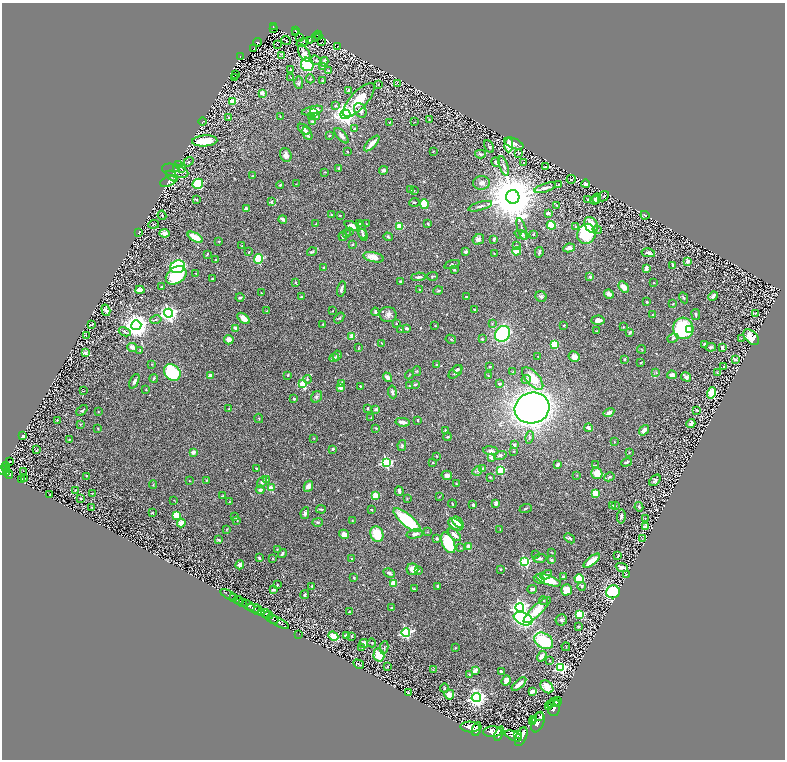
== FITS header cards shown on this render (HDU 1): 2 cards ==
NAXIS1  =                 1566
NAXIS2  =                 1515

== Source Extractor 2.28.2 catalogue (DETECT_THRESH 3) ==
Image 1566 x 1515 px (HDU 1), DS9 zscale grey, zoomed out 1/2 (1 PNG px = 2 x 2 image px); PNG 787 x 762 px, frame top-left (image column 2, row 1514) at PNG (2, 3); each listed source drawn as its Kron ellipse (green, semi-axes under 4 px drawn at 4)
Background 0.893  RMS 0.019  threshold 0.0579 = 3 sigma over >= 5 px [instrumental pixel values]
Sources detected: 706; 61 cannot appear on this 1/2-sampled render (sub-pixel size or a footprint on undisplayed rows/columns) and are neither listed nor drawn; of the other 645, the 500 brightest by FLUX_AUTO listed and drawn (145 fainter detections omitted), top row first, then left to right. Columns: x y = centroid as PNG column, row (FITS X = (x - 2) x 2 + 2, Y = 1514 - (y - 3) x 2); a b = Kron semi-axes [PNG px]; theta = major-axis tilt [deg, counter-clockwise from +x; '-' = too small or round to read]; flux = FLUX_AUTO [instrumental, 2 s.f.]
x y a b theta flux
273 27 4 2 - 150
274 28 2 1 - 39
295 31 4 2 - 150
296 32 2 1 - 37
318 35 4 2 - 160
316 37 2 1 - 22
318 37 2 1 - 33
300 38 2 1 - 3.6
286 40 5 1 - 1.8
309 40 3 1 - 1.7
258 42 4 2 - 150
302 42 6 2 19 2.7
322 42 2 1 - 3
277 45 2 1 - 27
338 46 2 1 - 2
254 49 2 1 - 1.7
304 53 9 5 -62 31
282 56 3 2 - 2.5
241 57 4 2 - 200
316 60 6 4 -18 9
324 62 5 3 - 4.5
307 64 7 6 - 290
323 66 3 2 - 3.2
291 69 2 2 - 4
328 70 3 2 - 2.3
236 75 2 1 - 3.1
234 77 2 1 - 2.1
291 77 3 1 - 2
310 79 4 3 - 4.9
322 80 3 3 - 2.9
299 83 6 3 -88 5.3
378 84 2 2 - 4.3
398 84 4 1 - 1.7
348 90 3 2 - 4.8
262 93 2 2 - 76
359 100 21 8 48 89
233 101 3 3 - 160
335 106 3 3 - 2.4
312 110 11 3 13 47
360 110 8 6 -59 16
313 113 3 3 - 23
345 114 5 4 - 2900
280 116 3 2 - 2.2
311 117 3 3 - 2.7
317 117 4 3 - 4.7
229 118 2 2 - 3.3
429 120 2 2 - 1.9
312 121 4 3 - 5.1
202 122 4 2 - 2.2
390 122 3 2 - 2.1
414 122 3 2 - 1.7
304 129 7 4 -35 18
354 129 3 3 - 4.4
307 133 7 4 -61 16
329 136 3 3 - 2.6
341 136 9 4 -50 14
205 141 12 5 3 96
372 143 10 3 46 39
514 144 10 5 -22 25
509 145 7 4 87 120
489 146 7 3 -62 4.6
347 151 2 2 - 3.5
433 151 3 2 - 1.9
519 153 2 1 - 1.7
480 154 5 4 - 6.1
286 155 7 5 -71 20
189 162 5 2 - 2.9
496 162 5 3 - 6.4
524 162 2 2 - 2.1
178 165 4 2 - 3.2
504 166 10 3 -72 9.2
546 167 2 2 - 28
176 168 3 3 - 2.6
339 168 3 3 - 6.2
181 169 3 2 - 2.3
384 170 4 4 - 10
175 171 13 6 -16 19
325 172 4 2 - 2.5
172 176 7 4 -39 7.2
252 176 3 2 - 1.8
571 179 5 2 - 2.2
169 181 9 5 26 22
481 183 8 6 2 19
198 184 6 5 - 200
296 184 3 2 - 1.7
558 184 3 2 - 2.3
586 184 4 3 - 8.9
280 185 4 3 - 5.9
545 188 11 3 19 12
411 190 3 2 - 3.9
414 190 3 2 - 1.7
604 196 6 4 42 5.1
513 197 7 6 - 27000
597 198 5 4 - 27
196 199 3 2 - 4.2
588 199 3 2 - 1.9
594 200 4 4 - 14
271 202 4 4 - 5.2
414 202 5 2 - 4.8
424 204 5 4 - 150
557 205 2 2 - 4.5
480 206 12 3 16 10
246 209 3 3 - 15
548 213 4 3 - 12
162 215 4 3 - 4.3
331 215 3 3 - 2.6
340 215 3 2 - 3.4
645 215 4 3 - 4.3
283 219 4 2 - 15
154 224 5 2 - 2.5
316 224 3 2 - 2.7
360 224 3 3 - 2.7
366 224 3 2 - 2
428 224 3 2 - 4.3
551 225 4 4 - 65
591 225 8 6 -58 66
352 226 8 4 -23 23
399 226 2 2 - 90
576 227 3 2 - 2.1
522 229 11 3 -73 12
362 230 9 3 -76 7.2
597 230 5 3 - 4.6
349 231 3 2 - 2.6
139 232 3 2 - 10
164 233 5 3 - 30
347 234 4 3 - 3.6
534 234 3 2 - 2.6
586 234 10 9 - 280
363 235 6 3 -68 5.5
521 235 7 4 -23 7.5
525 235 4 3 - 5.1
343 236 4 4 - 8.4
195 237 8 3 -31 71
388 237 5 3 - 3.8
478 239 6 5 - 15
494 239 3 3 - 8.6
218 241 3 2 - 2.6
353 244 2 2 - 5.8
517 245 3 3 - 3.3
242 246 3 3 - 2.7
569 248 6 4 10 16
517 251 4 4 - 47
249 252 3 2 - 2.3
312 252 5 3 - 4.3
466 252 3 2 - 12
539 252 5 2 - 6
494 253 3 2 - 1.9
648 253 7 3 -11 12
207 254 4 2 - 3.4
374 257 10 5 -12 39
258 259 5 4 - 180
216 260 3 3 - 4
688 261 4 3 - 16
452 264 8 3 16 5.7
673 265 4 2 - 11
178 267 7 6 - 640
323 267 2 2 - 6.8
646 268 4 3 - 19
454 270 3 2 - 4.7
196 273 3 2 - 3.1
176 275 11 8 34 180
432 276 5 3 - 4
419 277 7 2 4 10
590 277 2 2 - 17
212 279 3 2 - 3.6
295 282 4 3 - 3.7
401 282 4 3 - 7.4
654 283 2 2 - 2
161 287 3 2 - 1.8
624 287 6 4 -58 29
341 289 7 3 75 11
140 290 4 2 - 33
420 290 3 2 - 3.9
438 291 5 3 - 4.8
261 293 4 2 - 2.7
609 294 5 4 - 18
541 296 6 5 - 7.4
713 296 5 3 - 17
240 297 4 3 - 9.1
301 297 3 2 - 3.9
466 297 3 2 - 4.8
684 298 6 2 -63 4.1
647 302 3 2 - 7.9
672 304 3 2 - 3.2
475 309 4 3 - 4.9
106 310 6 4 -73 14
267 311 3 2 - 1.9
333 311 2 2 - 1.9
375 312 4 3 - 7.3
169 313 4 4 - 1300
755 313 4 3 - 4
388 314 8 7 - 19
696 314 5 3 - 5.9
652 315 3 2 - 2.3
244 318 7 4 -39 28
339 318 6 3 51 4.8
156 320 6 3 13 6.2
598 320 6 4 2 20
396 323 2 2 - 2.8
492 323 3 3 - 2.7
92 324 3 2 - 4.9
323 324 2 2 - 6.2
136 325 5 5 - 4200
435 325 3 2 - 2
564 325 2 2 - 3.9
623 327 2 2 - 3.1
235 328 3 2 - 15
683 328 11 10 - 370
401 329 3 2 - 2.1
406 329 4 3 - 7.1
690 330 2 2 - 11
597 331 3 2 - 2.5
125 332 6 4 -27 9
630 332 4 2 - 8.4
502 334 8 7 - 380
86 335 2 1 - 1.7
352 336 2 2 - 77
751 337 9 6 -46 79
673 338 5 4 - 7.9
741 338 3 2 - 2
451 339 5 3 - 4.3
482 339 3 3 - 3.8
229 340 5 4 - 20
382 343 3 2 - 3.2
554 344 4 4 - 93
705 345 3 2 - 12
132 347 5 3 - 15
711 347 5 4 - 7.6
358 348 3 1 - 2.3
722 348 3 3 - 9.2
641 349 4 2 - 2
140 350 3 2 - 2.4
85 353 2 2 - 31
337 355 5 3 - 9
538 356 2 1 - 1.9
574 357 6 5 - 26
334 358 5 3 - 13
624 359 3 2 - 5.5
735 359 3 3 - 11
641 363 2 2 - 3.3
152 364 4 2 - 2.2
436 364 3 3 - 4.9
490 366 3 2 - 2.4
724 367 4 2 - 4.7
458 369 4 3 - 8.4
417 371 5 2 - 2.5
172 372 9 7 -45 230
456 372 8 5 45 12
513 372 3 2 - 2.9
656 372 4 3 - 3.8
717 373 3 2 - 2.6
288 375 3 2 - 2.9
409 375 4 2 - 2.7
672 375 5 4 - 13
210 376 3 3 - 21
488 376 3 2 - 2.4
387 377 5 4 - 22
686 377 5 3 - 12
154 378 4 3 - 4.3
533 378 14 6 -48 87
307 379 4 4 - 5.3
526 380 5 4 - 5.5
134 381 8 3 66 11
341 383 4 3 - 9.7
303 384 3 3 - 190
415 384 4 3 - 8.3
499 384 2 2 - 11
360 386 2 2 - 5.1
409 386 2 2 - 1.8
341 388 2 2 - 68
146 389 3 2 - 2.6
83 391 3 2 - 1.9
392 392 6 4 -82 9.3
711 393 5 3 - 120
317 397 6 5 - 8.8
294 399 3 3 - 4.5
367 408 3 2 - 3
532 408 17 15 15 2600
229 409 4 2 - 2.2
376 409 4 3 - 6.4
82 410 7 3 42 5.5
697 410 4 2 - 3.4
98 411 3 2 - 2
609 413 5 3 - 20
259 418 5 3 - 2.8
371 418 3 2 - 3
57 420 3 3 - 3.1
418 420 3 2 - 5
403 422 7 3 -9 29
691 423 5 3 - 13
80 424 3 3 - 2.4
98 428 3 2 - 2.6
376 428 3 2 - 3.2
588 428 4 3 - 13
644 430 6 3 53 30
446 431 3 3 - 6.9
23 436 4 3 - 9.6
447 437 4 3 - 3.5
529 437 6 3 77 5.6
314 438 3 2 - 2
69 440 2 2 - 2.1
614 442 3 2 - 2.4
402 445 6 4 78 6
514 445 3 3 - 7.7
333 449 2 2 - 20
37 450 2 1 - 1.8
491 451 7 4 -7 13
513 451 3 2 - 2.6
193 452 3 3 - 18
629 452 3 3 - 2.4
500 455 6 3 17 12
437 456 3 2 - 2.1
492 457 2 2 - 42
9 462 2 1 - 2.2
386 462 4 3 - 390
626 462 5 3 - 6.7
433 463 3 2 - 2
557 465 3 2 - 12
595 465 3 2 - 2.3
6 467 5 3 - 490
256 468 2 2 - 2.5
483 468 2 2 - 2.4
5 469 4 2 - 580
3 470 5 3 - 560
501 470 3 3 - 180
23 471 2 1 - 40
477 471 5 3 - 5.3
6 473 2 2 - 270
597 473 6 5 - 56
9 474 4 3 - 260
447 475 5 4 - 15
577 475 3 2 - 1.9
86 476 2 2 - 2.1
490 477 2 2 - 4.3
609 477 5 3 - 5.8
24 478 2 1 - 1.8
22 480 3 3 - 4.6
207 480 2 2 - 3.4
267 480 3 3 - 3
655 480 7 4 47 8.7
189 481 2 2 - 2.2
262 482 6 4 54 12
153 484 4 3 - 2.9
456 484 3 2 - 1.8
308 486 6 4 62 18
271 488 2 2 - 94
75 490 2 2 - 2.7
260 490 4 3 - 11
399 491 4 2 - 13
595 493 4 4 - 42
92 494 2 2 - 1.8
50 495 2 1 - 2.1
222 496 4 2 - 4.3
375 496 3 3 - 110
439 497 4 2 - 2.2
81 498 3 2 - 2.8
407 499 3 2 - 2
174 500 3 2 - 1.7
229 502 2 2 - 1.7
496 503 3 3 - 14
452 504 4 2 - 3
473 505 3 3 - 6.5
612 506 2 2 - 8.5
615 506 3 2 - 1.9
92 507 2 2 - 3
639 507 5 3 - 8
321 509 5 2 - 5.9
371 509 3 2 - 3.7
526 509 6 2 23 4.3
152 513 3 2 - 2.6
305 513 6 4 80 10
176 515 4 3 - 54
235 517 2 2 - 5
621 517 7 3 82 9.5
645 519 3 3 - 2.3
237 520 3 2 - 4
352 520 3 2 - 2.2
407 520 17 6 -40 220
318 522 5 4 - 5.4
458 522 7 3 -48 31
181 523 4 3 - 47
456 524 8 5 -31 80
645 527 3 3 - 31
227 529 4 2 - 2.1
500 529 3 2 - 1.7
427 532 3 2 - 2.1
344 534 5 4 - 22
377 534 8 6 -69 100
415 534 8 4 12 16
454 535 8 3 -41 24
570 538 6 4 -40 7.9
436 539 3 3 - 4
642 539 3 2 - 1.8
219 540 4 2 - 6.6
448 543 11 6 -65 210
469 547 4 3 - 23
461 548 3 2 - 2.2
277 549 3 2 - 2.5
552 552 4 2 - 1.9
282 553 5 3 - 10
536 554 3 3 - 3.6
618 556 4 2 - 6.9
259 558 2 2 - 6.8
273 558 3 3 - 2.6
540 558 7 3 3 18
352 559 3 2 - 4.3
551 560 4 3 - 7.5
592 561 10 3 38 57
525 562 3 3 - 360
240 565 4 4 - 12
622 567 6 3 -20 17
413 569 6 5 - 40
500 569 2 2 - 4
418 570 3 3 - 6.9
389 573 6 3 -29 9.9
546 575 6 3 32 16
626 575 3 2 - 4
563 577 4 3 - 5.7
354 578 2 2 - 9.5
539 579 6 3 -29 17
579 579 4 4 - 120
548 580 13 5 -20 100
394 584 3 3 - 120
277 585 3 3 - 3.5
312 586 3 2 - 5.5
438 586 3 3 - 5.1
582 586 4 3 - 4.8
414 589 4 2 - 4.9
532 589 4 3 - 9.5
273 590 3 2 - 8.6
566 590 5 5 - 38
613 592 7 6 - 350
229 595 9 2 -29 250
305 595 4 3 - 6.1
234 598 3 2 - 330
239 600 5 3 - 1500
544 600 4 3 - 3.6
242 602 3 2 - 730
248 605 7 3 -37 2900
520 607 4 4 - 1300
254 608 7 3 -10 1500
391 608 2 2 - 4.6
537 610 18 5 44 91
257 611 3 1 - 440
349 612 2 2 - 4.2
261 613 3 2 - 650
266 613 4 2 - 510
580 614 3 3 - 240
268 615 5 2 - 560
272 619 6 2 -24 1600
523 619 10 6 -24 820
561 620 6 5 - 8.9
278 622 12 2 -29 1800
578 626 2 2 - 5.4
406 633 4 4 - 500
299 634 2 1 - 29
333 636 5 4 - 83
346 636 3 3 - 11
351 636 3 3 - 3.2
544 641 10 7 -33 210
364 643 4 4 - 26
372 643 4 3 - 3.1
362 647 2 2 - 1.9
384 647 6 3 80 4.8
566 647 4 1 - 2.1
456 648 3 2 - 2.2
379 655 6 5 - 97
542 656 5 3 - 27
550 660 3 3 - 2.4
359 664 6 1 -30 3
387 666 3 2 - 3.5
561 668 4 4 - 560
433 670 3 2 - 1.6
475 670 4 3 - 27
501 672 3 3 - 6.9
469 674 4 3 - 4.1
506 681 5 4 - 31
519 684 9 3 41 21
547 687 7 5 -44 45
444 688 4 4 - 4.9
532 691 3 2 - 26
408 693 3 2 - 4.4
449 694 5 5 - 30
476 698 4 4 - 1700
557 701 4 2 - 840
557 704 2 1 - 390
550 705 2 1 - 720
549 707 3 2 - 1400
554 707 9 6 88 5600
540 717 2 2 - 290
534 720 3 2 - 1100
532 722 3 2 - 1300
538 722 11 6 70 5500
470 727 9 5 -3 6800
477 729 7 4 71 4500
492 732 9 5 0 6200
499 733 7 4 70 4100
517 735 4 2 - 1400
514 736 9 4 -24 5300
521 737 10 5 66 6100
At the frame edge (FLAGS 8, measured only in part): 1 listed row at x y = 3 470
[145 fainter detections neither listed nor drawn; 61 sub-pixel or undisplayed-footprint detections neither listed nor drawn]